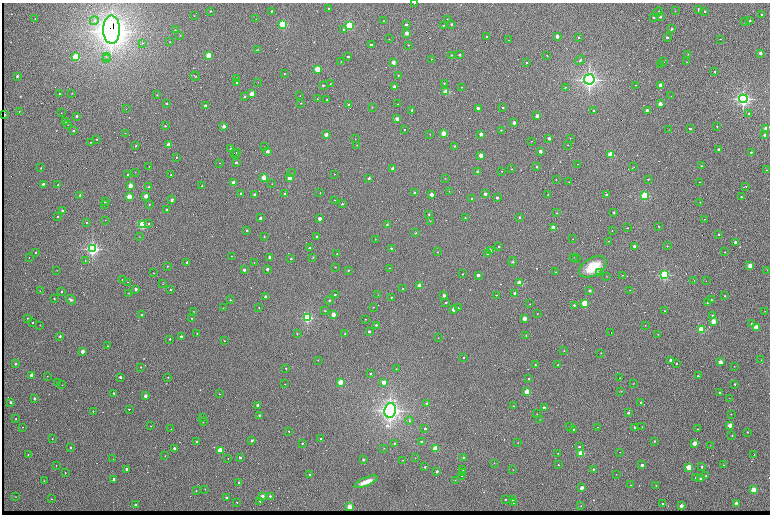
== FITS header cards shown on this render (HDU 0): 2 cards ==
NAXIS1  =                 1536 /fastest changing axis
NAXIS2  =                 1024 /next to fastest changing axis

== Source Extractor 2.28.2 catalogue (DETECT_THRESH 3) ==
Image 1536 x 1024 px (HDU 0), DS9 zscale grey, zoomed out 1/2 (1 PNG px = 2 x 2 image px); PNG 772 x 516 px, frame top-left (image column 1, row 1023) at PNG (2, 3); each listed source drawn as its Kron ellipse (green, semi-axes under 4 px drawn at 4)
Background 751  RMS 26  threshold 76.6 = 3 sigma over >= 5 px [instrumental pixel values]
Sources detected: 620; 99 cannot appear on this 1/2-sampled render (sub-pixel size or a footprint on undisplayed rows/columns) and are neither listed nor drawn; of the other 521, the 500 brightest by FLUX_AUTO listed and drawn (21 fainter detections omitted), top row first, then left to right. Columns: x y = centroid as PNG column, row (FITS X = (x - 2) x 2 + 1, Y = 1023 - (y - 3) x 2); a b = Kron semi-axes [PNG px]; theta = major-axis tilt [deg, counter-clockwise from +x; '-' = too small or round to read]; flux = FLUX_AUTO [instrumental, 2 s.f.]
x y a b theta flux
414 3 2 1 - 2.6e+03
329 9 2 2 - 1.1e+04
698 10 4 2 - 5.3e+03
210 11 3 2 - 4.3e+03
272 11 2 2 - 1.4e+04
675 11 3 2 - 1.8e+03
705 11 2 2 - 1.3e+04
658 12 5 2 - 6.3e+03
761 14 2 2 - 1.1e+04
194 16 2 1 - 2.3e+03
660 16 2 2 - 4.6e+04
654 17 3 2 - 5.8e+03
35 19 2 2 - 4.5e+03
256 19 2 1 - 2.0e+03
447 19 2 2 - 2.8e+03
94 21 4 3 - 1.2e+04
383 21 2 1 - 2.3e+03
750 21 2 2 - 9.6e+03
745 22 2 2 - 1.7e+03
283 24 3 3 - 7.4e+05
452 24 2 2 - 1.9e+04
349 25 3 3 - 7.6e+05
406 25 2 2 - 2.5e+04
444 25 2 2 - 5.3e+03
344 29 3 2 - 1.0e+04
672 29 2 2 - 2.2e+04
112 30 14 8 -89 7.9e+06
175 30 3 2 - 2.6e+03
407 33 2 2 - 1.2e+05
180 35 2 2 - 2.4e+03
487 36 2 2 - 4.6e+03
557 37 2 2 - 9.5e+04
579 37 2 2 - 1.0e+04
667 38 2 2 - 2.6e+04
389 39 2 1 - 2.2e+03
720 39 2 1 - 2.8e+03
509 40 2 2 - 2.0e+03
170 42 2 2 - 2.4e+03
142 43 3 3 - 5.5e+03
371 45 2 2 - 3.3e+04
408 45 2 2 - 5.7e+03
257 50 4 1 - 2.5e+03
760 53 2 2 - 7.1e+04
688 54 2 2 - 2.4e+03
208 55 2 2 - 3.6e+05
452 55 2 2 - 9.0e+03
460 55 2 2 - 2.9e+04
547 55 2 2 - 4.3e+03
75 57 3 2 - 5.9e+05
106 57 2 2 - 5.2e+03
348 57 2 2 - 2.6e+04
106 59 2 2 - 2.9e+03
431 59 2 2 - 4.0e+03
580 60 5 3 - 7.5e+03
341 62 2 1 - 2.5e+03
393 62 2 2 - 1.4e+05
664 62 2 1 - 1.7e+03
687 62 2 1 - 3.0e+03
526 63 2 2 - 4.7e+03
660 64 2 1 - 5.2e+03
317 69 2 2 - 4.4e+05
715 72 2 2 - 1.3e+04
284 74 2 1 - 2.8e+03
398 75 2 2 - 6.5e+03
17 76 2 2 - 2.8e+04
195 76 5 2 - 3.6e+03
236 79 2 2 - 3.5e+03
589 79 5 5 - 2.3e+06
237 82 2 2 - 1.3e+04
258 82 2 2 - 2.1e+03
444 83 2 2 - 4.8e+03
330 84 3 2 - 2.2e+03
323 85 2 2 - 6.7e+03
636 85 2 1 - 2.7e+03
660 85 2 2 - 1.5e+05
394 87 2 2 - 8.3e+04
462 87 2 2 - 3.5e+03
565 87 2 2 - 3.4e+03
446 92 2 2 - 4.1e+05
72 93 2 1 - 1.8e+03
59 94 2 2 - 5.1e+03
252 94 2 2 - 3.3e+05
157 95 2 2 - 5.1e+03
245 96 2 2 - 1.0e+04
300 96 2 1 - 1.6e+03
671 96 2 1 - 2.1e+03
317 99 2 1 - 3.0e+03
327 99 2 2 - 8.0e+03
743 99 4 4 - 1.6e+06
167 103 2 2 - 5.8e+03
301 103 2 1 - 2.6e+03
349 104 2 2 - 1.2e+04
398 104 2 1 - 2.1e+03
660 104 2 2 - 1.6e+05
205 106 2 2 - 7.0e+04
372 107 2 2 - 2.1e+03
478 108 2 2 - 4.2e+04
503 108 2 2 - 2.0e+04
126 109 2 1 - 2.1e+03
412 110 2 2 - 1.1e+04
594 110 2 2 - 1.7e+04
647 110 2 2 - 9.5e+04
19 111 2 2 - 5.7e+03
61 113 2 1 - 1.5e+03
749 114 2 2 - 4.9e+03
4 115 2 2 - 6.0e+04
76 116 2 2 - 1.9e+04
537 116 2 2 - 1.2e+05
397 119 2 2 - 1.0e+05
65 121 2 2 - 9.4e+03
514 123 2 2 - 8.4e+04
68 125 2 2 - 1.7e+03
165 126 2 2 - 9.7e+03
224 126 2 2 - 9.9e+04
717 126 2 2 - 4.1e+03
669 129 3 2 - 1.6e+03
690 129 2 2 - 2.5e+04
766 129 2 2 - 2.4e+05
73 130 2 2 - 2.5e+04
404 130 2 2 - 5.3e+03
501 130 2 2 - 4.6e+03
125 133 2 1 - 2.3e+03
430 134 2 2 - 2.6e+03
443 134 2 2 - 2.8e+05
481 134 2 2 - 9.6e+04
326 135 2 2 - 1.1e+05
765 135 2 2 - 1.8e+05
549 138 2 2 - 6.0e+04
570 138 2 2 - 2.6e+03
97 139 2 2 - 7.9e+03
355 139 2 1 - 9.3e+03
531 141 2 1 - 2.4e+03
91 142 2 1 - 2.3e+03
169 145 2 2 - 2.1e+05
357 145 3 2 - 2.0e+03
568 145 2 1 - 2.6e+03
136 146 2 2 - 1.2e+04
455 146 2 2 - 1.2e+04
264 147 2 1 - 5.5e+03
231 149 2 2 - 4.6e+03
718 149 2 2 - 2.6e+04
267 151 2 2 - 1.0e+05
540 151 2 2 - 7.4e+04
751 152 2 2 - 1.4e+04
234 153 2 2 - 1.3e+04
236 153 2 1 - 2.8e+03
481 155 2 2 - 1.4e+05
610 155 2 2 - 5.4e+05
176 157 2 2 - 5.8e+03
236 162 2 2 - 1.9e+04
220 163 2 2 - 1.8e+03
578 164 2 1 - 2.0e+03
149 166 2 2 - 1.6e+03
701 166 2 2 - 5.2e+03
537 167 2 2 - 1.2e+04
634 167 3 1 - 6.4e+03
41 168 2 2 - 5.3e+03
393 169 2 2 - 1.1e+05
512 169 2 2 - 3.1e+03
767 170 2 2 - 3.1e+03
501 171 2 2 - 2.3e+03
135 172 2 1 - 1.8e+03
478 172 2 2 - 5.5e+04
291 173 2 1 - 1.5e+03
334 174 2 2 - 1.8e+03
127 175 2 2 - 7.6e+03
171 175 2 2 - 7.1e+03
264 178 2 2 - 3.5e+05
290 178 2 2 - 3.0e+05
369 178 2 2 - 2.4e+04
445 178 2 2 - 1.8e+03
648 179 2 2 - 8.0e+03
556 180 2 2 - 5.1e+03
569 182 2 1 - 2.7e+03
699 182 2 1 - 1.8e+03
234 183 2 2 - 2.2e+05
43 184 2 2 - 2.1e+04
272 184 2 2 - 2.0e+03
58 185 2 2 - 9.8e+03
130 186 2 2 - 2.4e+05
202 186 2 2 - 3.4e+03
745 186 3 2 - 1.5e+04
149 187 2 2 - 7.1e+03
449 191 2 1 - 1.6e+03
241 193 2 2 - 1.2e+04
320 193 2 2 - 1.5e+03
415 193 2 2 - 4.0e+04
285 194 2 2 - 2.2e+04
485 194 2 2 - 5.0e+04
548 194 2 2 - 3.9e+03
80 195 2 2 - 1.1e+04
254 195 2 2 - 3.4e+04
432 195 2 2 - 1.2e+05
606 195 2 2 - 2.3e+04
146 196 2 2 - 1.6e+05
645 196 3 3 - 7.9e+05
129 197 2 2 - 3.5e+05
741 197 2 2 - 8.4e+03
497 198 2 2 - 3.0e+04
472 199 2 2 - 1.4e+04
172 200 2 2 - 6.5e+04
335 200 2 1 - 2.3e+03
105 202 2 2 - 1.4e+04
700 202 2 2 - 2.1e+03
104 204 2 1 - 2.2e+03
149 204 2 2 - 5.1e+03
342 204 2 2 - 1.0e+04
167 210 2 2 - 4.6e+04
62 211 2 2 - 3.4e+04
614 212 2 2 - 2.5e+04
557 213 2 2 - 4.4e+03
429 214 2 2 - 1.0e+04
58 216 2 2 - 1.4e+04
519 217 2 2 - 1.3e+04
260 218 2 2 - 3.3e+04
465 218 2 2 - 5.8e+03
320 219 2 2 - 7.4e+04
704 219 2 1 - 2.2e+03
105 220 2 1 - 1.7e+03
430 221 3 2 - 3.5e+03
86 222 2 2 - 3.4e+03
149 223 2 2 - 9.7e+03
387 224 2 2 - 6.9e+03
142 225 3 2 - 6.7e+05
658 226 3 2 - 2.6e+03
553 228 2 2 - 1.6e+05
627 228 2 2 - 5.1e+03
247 230 2 2 - 1.5e+04
612 231 2 2 - 3.8e+03
416 233 2 2 - 3.3e+03
719 234 2 2 - 1.5e+04
317 236 2 2 - 1.4e+04
139 237 2 2 - 1.9e+03
264 237 2 2 - 3.0e+03
375 239 2 2 - 2.5e+03
573 239 2 1 - 1.9e+03
608 241 2 2 - 2.7e+03
735 242 2 2 - 4.8e+04
499 246 2 2 - 8.7e+03
634 246 2 2 - 4.2e+04
667 246 2 2 - 5.0e+03
309 248 2 2 - 9.3e+03
391 248 2 2 - 8.8e+03
92 249 4 4 - 1.4e+06
490 251 2 2 - 6.0e+04
35 252 2 2 - 9.1e+03
437 252 2 2 - 3.0e+03
725 252 2 2 - 4.8e+03
488 253 2 2 - 1.6e+04
337 254 2 1 - 3.0e+03
231 256 2 1 - 1.7e+03
29 257 2 1 - 2.0e+03
269 257 2 2 - 3.4e+04
313 257 4 3 - 3.8e+03
573 257 2 2 - 2.3e+03
577 258 2 2 - 5.4e+03
291 259 2 2 - 9.5e+03
85 261 2 2 - 3.6e+03
187 262 2 2 - 9.8e+03
254 262 2 1 - 1.6e+03
513 262 4 4 - 6.7e+03
750 265 2 2 - 2.5e+05
167 266 2 2 - 3.4e+03
335 267 2 2 - 3.0e+03
593 267 15 9 30 1.5e+05
389 268 2 2 - 2.4e+03
267 269 2 2 - 3.3e+04
57 270 2 1 - 1.6e+03
244 270 2 2 - 4.4e+04
348 270 2 2 - 6.2e+03
767 270 2 2 - 3.1e+03
555 272 2 2 - 2.7e+03
153 273 2 2 - 2.9e+03
599 273 2 2 - 9.6e+03
463 274 2 2 - 3.7e+03
478 275 2 2 - 6.9e+04
622 275 2 2 - 4.0e+03
664 275 3 3 - 9.6e+05
607 276 2 1 - 1.6e+03
123 280 2 2 - 1.8e+04
694 280 2 2 - 2.6e+03
706 281 2 1 - 2.3e+03
127 282 2 1 - 1.8e+03
520 283 2 2 - 3.6e+05
162 284 2 2 - 1.5e+03
420 286 2 2 - 2.6e+05
136 289 2 2 - 8.2e+04
403 289 2 2 - 3.5e+03
170 290 2 2 - 3.3e+03
630 290 2 1 - 2.8e+03
40 291 2 1 - 1.7e+03
61 291 2 2 - 9.5e+03
590 291 2 2 - 3.9e+04
129 293 3 2 - 2.1e+03
515 293 2 2 - 3.8e+04
335 295 2 2 - 1.3e+04
378 295 2 2 - 1.6e+03
496 295 2 2 - 3.5e+03
444 296 2 2 - 5.3e+04
725 296 2 2 - 6.0e+03
265 297 2 2 - 3.4e+04
391 297 2 2 - 5.0e+03
54 298 2 2 - 3.1e+03
71 300 5 3 - 1.3e+04
230 300 2 2 - 5.4e+03
329 300 4 3 - 6.1e+03
711 300 2 1 - 3.4e+03
446 302 2 2 - 8.8e+03
585 303 2 2 - 5.4e+05
707 303 2 2 - 6.9e+03
530 304 2 2 - 1.7e+03
574 305 2 2 - 1.2e+04
373 307 2 2 - 2.9e+03
223 308 3 2 - 2.6e+03
259 308 2 2 - 4.4e+03
458 308 2 2 - 3.1e+03
454 309 2 2 - 1.1e+05
194 311 2 2 - 1.7e+03
325 311 3 3 - 4.2e+03
665 311 2 2 - 4.1e+03
765 311 3 2 - 1.5e+03
333 314 2 2 - 1.6e+05
537 314 2 2 - 2.5e+03
141 315 2 2 - 7.1e+03
713 316 2 2 - 2.5e+04
28 318 2 2 - 5.1e+03
192 318 2 2 - 4.9e+03
307 318 3 3 - 9.9e+05
524 318 2 2 - 1.4e+05
365 319 2 2 - 2.5e+03
713 321 2 2 - 3.3e+05
33 322 2 2 - 7.4e+03
751 324 3 3 - 3.9e+03
40 325 2 2 - 3.5e+03
376 325 2 2 - 1.0e+04
645 325 2 1 - 2.9e+03
756 327 2 2 - 3.4e+05
701 330 3 2 - 5.4e+05
369 331 2 2 - 2.5e+04
197 333 2 2 - 4.1e+03
297 333 2 2 - 5.7e+03
611 333 2 1 - 4.4e+03
345 334 2 2 - 3.3e+03
658 334 2 2 - 1.9e+03
526 335 2 2 - 2.8e+03
60 336 3 3 - 7.2e+03
181 337 2 2 - 2.7e+04
438 338 2 1 - 1.5e+03
170 339 2 2 - 1.5e+04
224 341 2 2 - 2.5e+03
107 346 2 2 - 3.8e+03
564 350 2 2 - 3.6e+03
82 351 2 2 - 1.6e+05
601 353 2 2 - 3.4e+03
464 358 2 2 - 1.0e+04
318 360 2 2 - 3.3e+03
670 360 2 2 - 4.5e+04
761 360 2 1 - 9.4e+03
720 362 2 2 - 1.6e+05
15 364 2 2 - 2.0e+04
676 364 2 2 - 6.9e+03
535 365 2 2 - 6.4e+03
558 365 2 2 - 8.1e+03
734 366 2 1 - 1.7e+03
141 367 2 2 - 8.1e+03
286 368 2 2 - 6.0e+03
396 369 2 1 - 1.7e+03
370 374 2 2 - 8.8e+03
31 375 2 2 - 8.5e+04
47 376 2 1 - 2.1e+03
698 376 2 2 - 1.1e+04
120 377 2 2 - 2.6e+04
168 377 2 2 - 5.3e+03
620 378 2 1 - 2.6e+03
529 379 2 2 - 1.2e+04
340 382 2 2 - 3.6e+05
384 382 2 2 - 1.5e+05
58 383 2 2 - 1.8e+03
285 384 2 1 - 2.0e+03
633 384 3 1 - 1.6e+03
735 384 2 2 - 1.3e+04
62 385 2 1 - 1.5e+03
621 391 2 1 - 2.3e+03
527 392 2 2 - 4.0e+05
719 392 2 2 - 1.8e+04
114 393 2 2 - 1.2e+04
219 394 2 2 - 3.8e+03
145 396 2 2 - 9.5e+04
34 398 2 2 - 2.6e+04
729 398 2 1 - 2.7e+03
11 402 2 2 - 4.2e+04
641 403 2 2 - 3.8e+04
427 404 2 2 - 3.8e+04
258 405 2 2 - 6.3e+04
514 406 2 2 - 2.2e+03
544 408 2 2 - 2.6e+04
129 409 3 2 - 1.3e+04
390 410 7 5 80 3.1e+06
93 411 2 2 - 6.9e+03
628 413 2 2 - 1.8e+04
537 414 2 2 - 2.3e+03
731 414 2 2 - 4.7e+03
259 415 2 2 - 8.9e+03
202 417 2 2 - 4.0e+03
16 419 2 2 - 7.7e+03
540 419 2 1 - 1.5e+03
409 420 4 3 - 5.1e+03
203 422 2 2 - 5.2e+03
730 425 2 2 - 1.8e+05
151 426 2 1 - 3.2e+03
22 427 2 1 - 2.2e+03
570 427 2 2 - 1.5e+04
597 427 2 1 - 1.9e+03
635 427 2 2 - 3.6e+04
642 427 3 2 - 2.1e+03
171 429 2 1 - 2.8e+03
425 429 2 2 - 1.8e+04
573 429 2 2 - 7.8e+03
698 429 2 1 - 2.7e+03
289 431 2 2 - 4.0e+03
747 432 2 2 - 3.9e+03
732 435 2 2 - 3.2e+03
52 439 2 2 - 3.6e+03
321 439 2 2 - 8.7e+03
252 440 3 2 - 8.1e+03
421 441 2 2 - 8.3e+03
655 441 2 2 - 1.0e+04
197 442 2 2 - 4.7e+04
302 443 2 2 - 7.0e+03
395 443 2 2 - 1.3e+04
518 443 2 1 - 1.7e+03
695 443 2 2 - 1.9e+05
710 445 2 1 - 1.5e+03
70 447 2 2 - 1.5e+04
579 447 2 2 - 1.3e+04
174 448 2 2 - 3.4e+04
384 448 2 2 - 2.2e+03
435 448 2 2 - 3.6e+05
220 450 2 2 - 3.1e+05
620 452 2 1 - 1.6e+03
558 453 2 1 - 1.9e+03
581 453 2 2 - 4.7e+05
28 454 2 2 - 9.3e+03
754 455 2 2 - 7.7e+03
165 456 2 1 - 2.1e+03
228 458 2 2 - 2.9e+03
240 458 2 2 - 3.1e+04
415 458 2 2 - 1.9e+03
463 458 2 2 - 2.1e+04
113 459 2 2 - 2.0e+03
363 460 3 2 - 7.5e+03
402 460 2 1 - 2.2e+03
494 463 2 2 - 1.9e+03
56 465 2 1 - 2.4e+03
558 465 2 2 - 6.5e+03
642 465 2 2 - 5.3e+04
723 465 2 2 - 3.7e+03
702 466 2 2 - 2.0e+04
425 467 2 2 - 1.5e+04
689 467 2 2 - 4.2e+05
126 469 2 2 - 5.2e+04
593 469 2 2 - 6.5e+03
463 470 2 2 - 1.3e+04
513 470 2 1 - 1.8e+03
437 471 2 2 - 3.9e+04
463 472 2 1 - 3.6e+03
65 473 2 2 - 8.1e+03
310 474 2 2 - 7.8e+03
616 474 2 2 - 1.5e+03
461 476 2 1 - 2.3e+03
706 476 2 2 - 1.4e+04
696 477 2 2 - 9.0e+03
700 478 2 2 - 1.9e+04
114 479 2 2 - 5.4e+04
455 480 2 2 - 2.0e+03
44 481 2 2 - 4.9e+03
366 482 12 3 22 5.3e+04
239 483 2 2 - 3.6e+04
630 485 2 1 - 2.5e+03
656 486 2 2 - 6.9e+03
582 488 3 3 - 2.1e+04
205 489 2 2 - 3.0e+03
196 490 2 2 - 2.3e+03
754 490 2 2 - 3.9e+05
262 496 2 2 - 8.1e+04
270 496 2 2 - 1.4e+04
16 497 2 1 - 1.7e+03
227 498 2 2 - 2.9e+04
51 499 2 2 - 2.4e+03
505 499 2 2 - 5.9e+03
513 500 2 2 - 1.3e+04
260 501 2 2 - 5.1e+03
237 502 2 2 - 6.1e+03
513 503 2 2 - 5.3e+03
736 503 2 2 - 7.7e+04
663 504 2 2 - 1.5e+04
135 505 2 2 - 1.4e+04
581 506 2 2 - 3.4e+03
681 506 2 2 - 9.8e+04
349 507 2 2 - 2.6e+05
At the frame edge (FLAGS 8, measured only in part): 1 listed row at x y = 414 3
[21 fainter detections neither listed nor drawn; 99 sub-pixel or undisplayed-footprint detections neither listed nor drawn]